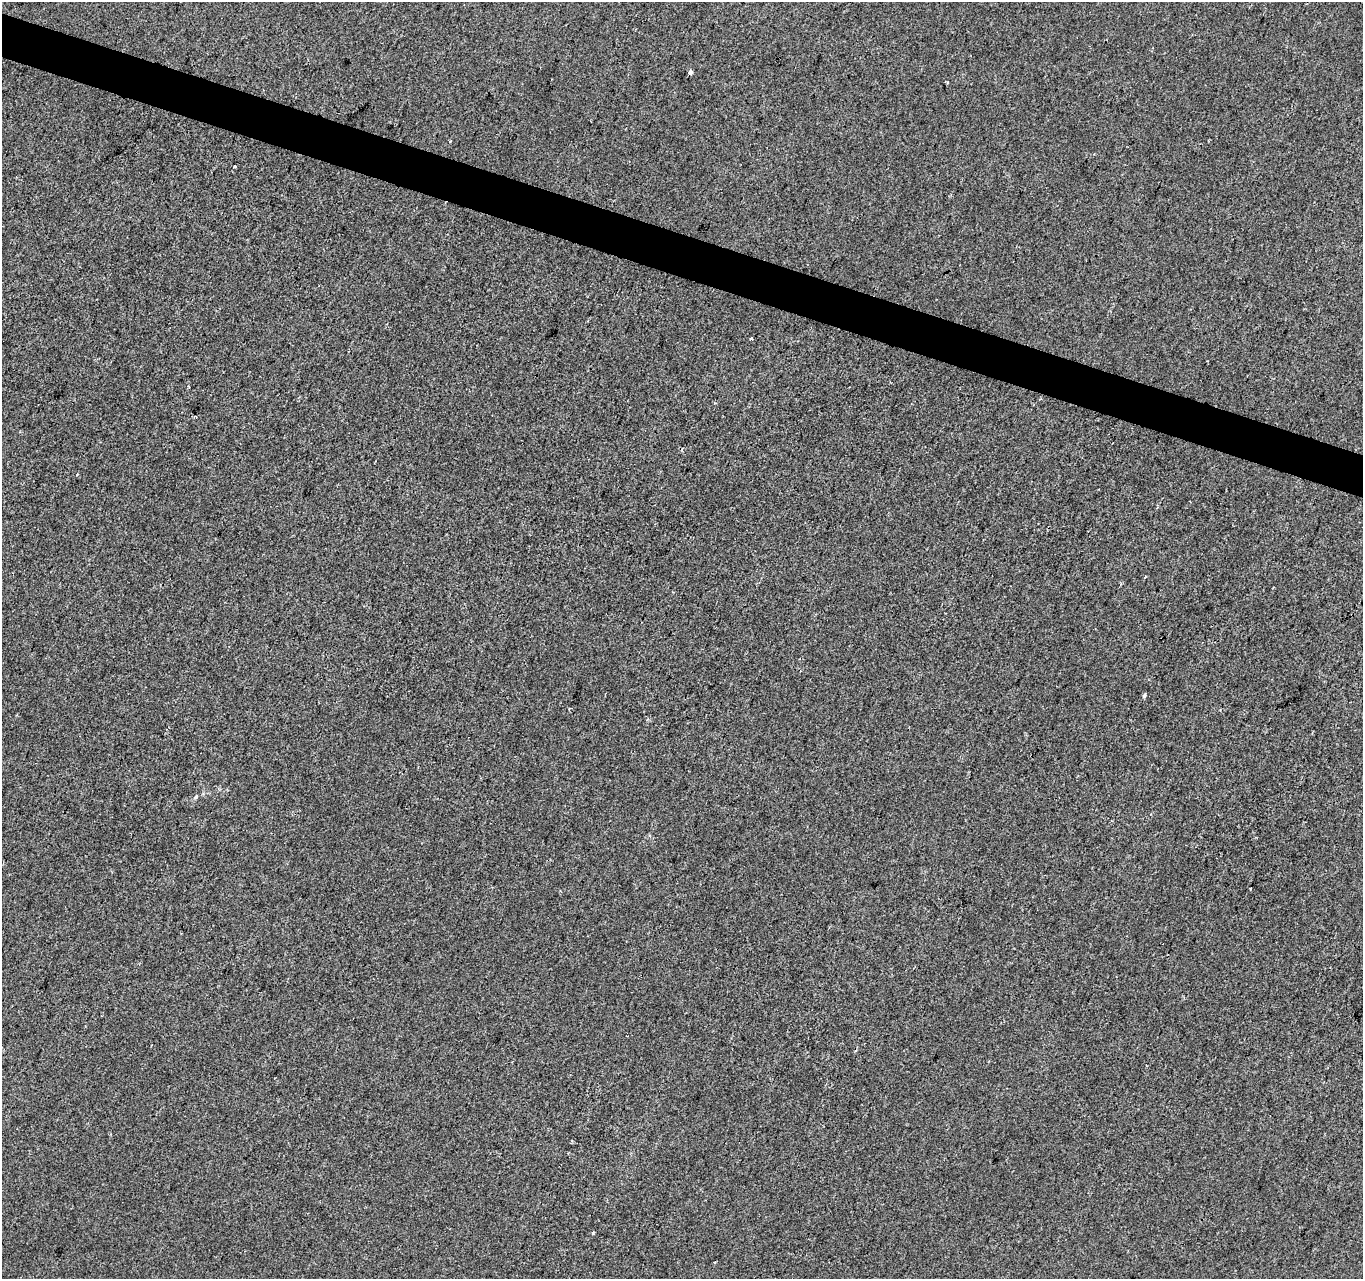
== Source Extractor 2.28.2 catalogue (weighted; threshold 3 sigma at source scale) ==
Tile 11 of 4 x 4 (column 3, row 3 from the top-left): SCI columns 2731-4091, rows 1556-2832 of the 5453 x 5600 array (HDU 1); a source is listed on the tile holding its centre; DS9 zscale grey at full resolution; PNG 1365 x 1281 px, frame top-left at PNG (2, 2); no overlay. Shown black and unused: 3% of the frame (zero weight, under 2 of 3 exposures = <1% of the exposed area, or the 3 px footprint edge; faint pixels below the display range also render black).
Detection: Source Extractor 2.28.2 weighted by HDU 2 'WHT'; one run over the whole footprint, this tile lists its part. Background 3.38e-04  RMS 0.0042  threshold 0.0188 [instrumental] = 3 sigma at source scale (4.5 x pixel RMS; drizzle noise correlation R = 1.50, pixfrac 1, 0.0396/0.0396 arcsec/px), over >= 5 px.
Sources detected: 12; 1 cosmic-ray / hot-pixel residue — not listed; the other 11 listed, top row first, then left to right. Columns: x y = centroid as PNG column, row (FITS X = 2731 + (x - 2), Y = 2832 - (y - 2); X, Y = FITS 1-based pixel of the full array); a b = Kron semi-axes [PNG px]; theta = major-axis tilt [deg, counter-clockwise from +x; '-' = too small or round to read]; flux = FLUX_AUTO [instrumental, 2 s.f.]
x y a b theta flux
690 72 4 3 - 3.3
947 82 3 2 - 0.68
234 166 3 2 - 0.47
751 339 4 2 - 0.45
195 416 5 2 - 0.43
1145 576 3 3 - 0.48
1121 584 4 3 - 0.5
1144 695 5 4 - 0.86
196 797 7 4 29 0.72
1250 889 3 3 - 1.2
593 1233 3 3 - 0.72